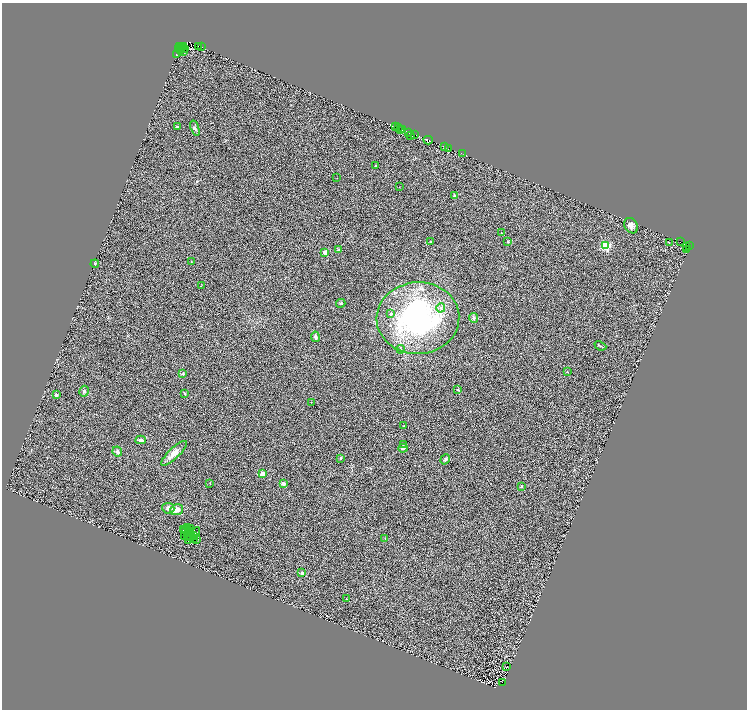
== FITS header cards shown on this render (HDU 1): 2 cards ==
NAXIS1  =                 1490
NAXIS2  =                 1415

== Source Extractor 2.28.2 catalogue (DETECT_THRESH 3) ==
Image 1490 x 1415 px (HDU 1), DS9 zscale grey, zoomed out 1/2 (1 PNG px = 2 x 2 image px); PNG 749 x 712 px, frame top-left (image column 2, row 1414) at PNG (2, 3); each listed source drawn as its Kron ellipse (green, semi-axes under 4 px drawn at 4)
Background 0.628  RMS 0.5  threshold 1.51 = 3 sigma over >= 5 px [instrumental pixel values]
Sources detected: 138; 49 cannot appear on this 1/2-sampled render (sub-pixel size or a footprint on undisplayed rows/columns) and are neither listed nor drawn; the other 89 listed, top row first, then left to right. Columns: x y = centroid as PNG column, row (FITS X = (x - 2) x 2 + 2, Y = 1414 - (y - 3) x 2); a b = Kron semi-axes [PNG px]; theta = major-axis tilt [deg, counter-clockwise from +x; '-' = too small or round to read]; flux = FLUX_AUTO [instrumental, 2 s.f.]
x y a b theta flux
184 46 2 1 - 580
198 46 2 1 - 240
180 47 3 2 - 1800
202 47 2 1 - 66
182 48 3 1 - 250
178 49 2 1 - 720
184 49 2 1 - 310
180 51 2 1 - 340
183 51 2 1 - 340
177 54 3 2 - 2900
177 127 2 2 - 230
396 127 2 1 - 400
195 128 8 4 -72 210
398 128 2 2 - 970
401 129 2 1 - 400
403 130 2 2 - 750
409 133 3 1 - 610
414 134 2 1 - 930
411 135 4 2 - 340
428 140 4 2 - 4800
444 146 3 1 - 340
448 148 3 1 - 430
463 154 3 1 - 46
375 166 4 2 - 74
337 178 2 2 - 34
399 187 2 1 - 24
455 196 2 2 - 980
631 226 8 6 -57 470
501 233 2 2 - 32
430 242 3 2 - 95
508 242 3 2 - 120
669 242 2 2 - 33
680 242 2 1 - 110
605 246 3 3 - 7500
686 246 2 1 - 29
689 246 3 2 - 870
687 249 2 2 - 220
339 250 3 3 - 66
325 252 3 2 - 1500
191 261 2 2 - 41
95 264 4 3 - 97
201 286 2 1 - 26
341 303 5 4 - 140
441 308 4 4 - 210
391 314 2 2 - 340
418 318 41 36 3 19000
473 318 5 4 - 210
315 337 5 3 - 240
600 346 6 3 -22 110
401 349 4 3 - 130
567 372 3 2 - 45
183 374 4 3 - 120
458 390 3 2 - 69
84 391 5 4 - 240
185 393 3 3 - 100
56 395 2 2 - 570
311 402 2 2 - 33
404 426 2 2 - 110
141 440 5 3 - 300
403 444 2 2 - 130
403 448 4 3 - 260
117 452 5 4 - 300
174 453 17 5 44 960
341 458 2 2 - 230
445 459 5 4 - 210
263 474 2 2 - 1800
210 483 2 1 - 28
283 483 3 3 - 360
521 486 2 2 - 220
168 508 6 5 - 390
177 510 6 5 - 620
188 527 4 1 - 50
191 528 3 1 - 21
183 529 2 1 - 33
186 530 3 1 - 19
190 532 4 2 - 44
195 533 6 2 58 91
193 535 4 2 - 51
184 536 2 1 - 5.1
188 536 4 1 - 11
188 537 2 1 - 5.8
194 539 2 1 - 2.9
196 539 3 2 - 37
385 539 2 2 - 30
188 540 3 1 - 60
302 573 4 4 - 160
346 599 2 2 - 72
507 666 2 1 - 28
502 683 3 2 - 73
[49 sub-pixel or undisplayed-footprint detections neither listed nor drawn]